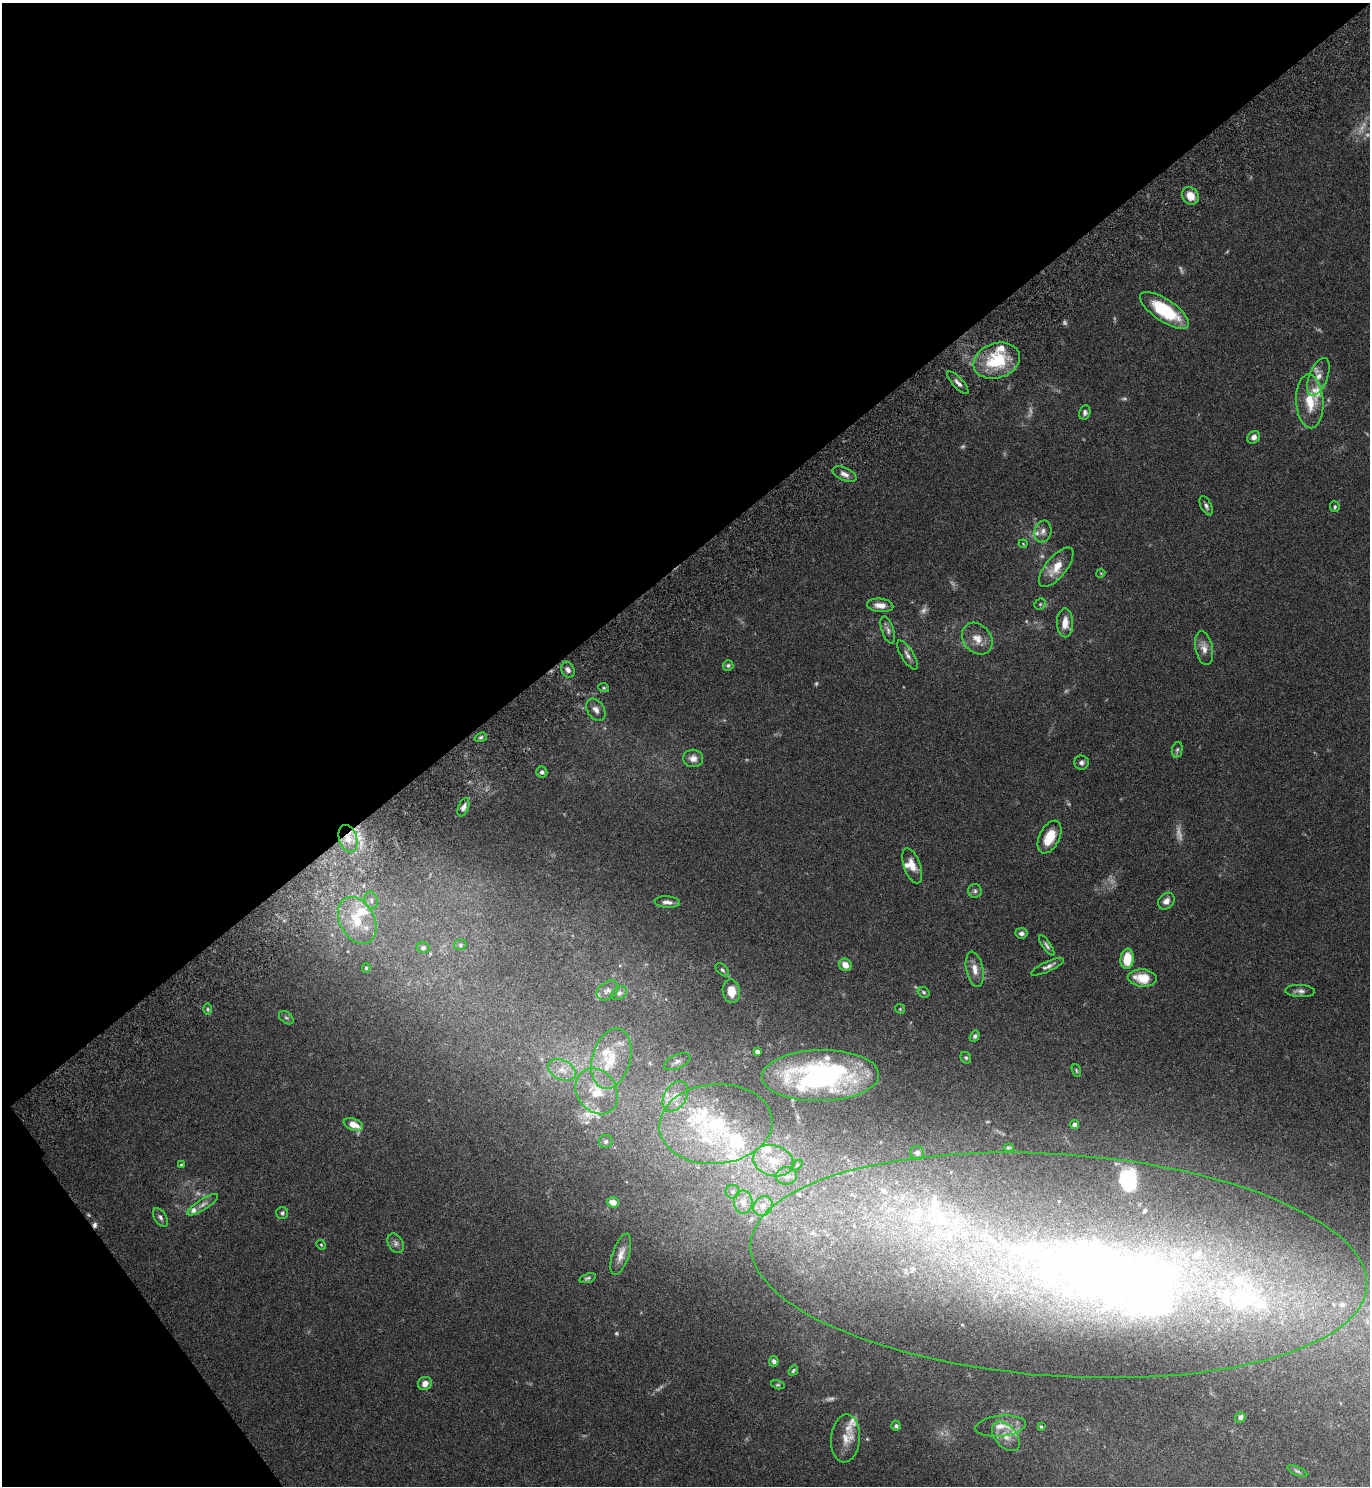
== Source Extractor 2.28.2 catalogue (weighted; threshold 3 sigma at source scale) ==
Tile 5 of 4 x 4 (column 1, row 2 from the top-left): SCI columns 200-1567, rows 3019-4502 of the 6011 x 6034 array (HDU 1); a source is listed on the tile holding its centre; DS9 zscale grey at full resolution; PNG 1372 x 1488 px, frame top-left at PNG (2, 3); each listed source drawn as its Kron ellipse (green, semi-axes under 4 px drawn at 4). Shown black and unused: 40% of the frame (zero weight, under 4 of 7 exposures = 3% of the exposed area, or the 3 px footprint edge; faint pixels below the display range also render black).
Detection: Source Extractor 2.28.2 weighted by HDU 2 'WHT'; one run over the whole footprint, this tile lists its part. Background 0.0574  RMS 0.0042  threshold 0.0173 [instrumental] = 3 sigma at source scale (4.09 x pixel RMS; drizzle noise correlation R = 1.36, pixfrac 0.8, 0.05/0.05 arcsec/px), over >= 5 px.
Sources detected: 163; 19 too faint to see at this stretch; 5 inside a brighter object's white glare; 1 cosmic-ray / hot-pixel residue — neither listed nor drawn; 36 inside a brighter listed object's ellipse — not listed separately; the other 102 listed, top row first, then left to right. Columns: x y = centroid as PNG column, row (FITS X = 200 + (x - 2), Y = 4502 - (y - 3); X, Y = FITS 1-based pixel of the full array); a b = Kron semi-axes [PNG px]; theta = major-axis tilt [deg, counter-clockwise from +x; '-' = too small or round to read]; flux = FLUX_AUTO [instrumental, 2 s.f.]
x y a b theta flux
1190 196 9 7 -52 5
1164 310 28 11 -34 24
997 361 24 17 18 23
1318 377 20 9 68 4.3
958 383 14 5 -47 1.8
1310 401 27 13 -87 11
1085 413 7 5 77 1.2
1254 437 7 6 - 1.8
844 474 13 6 -23 2
1206 506 10 5 -64 1.3
1335 507 5 5 - 0.7
1043 531 11 8 74 2.1
1023 544 4 4 - 0.38
1056 567 24 10 50 7.5
1101 573 4 3 - 0.33
1040 604 6 5 - 0.62
880 605 13 6 -5 3.4
1065 623 14 8 -89 4.5
888 630 14 6 -72 1.8
977 639 17 13 -50 5.1
1204 648 17 8 -79 3.3
907 655 16 6 -58 2.1
728 665 5 5 - 0.72
568 670 8 6 -67 1.7
604 688 5 3 - 0.46
596 710 12 8 -57 2.2
481 737 6 4 19 0.68
1177 750 8 5 79 0.82
693 758 10 9 - 2.7
1081 762 7 7 - 1.4
542 772 5 5 - 1.1
463 807 9 5 68 1.6
1050 837 17 10 64 8.4
348 839 14 9 -73 4.2
912 866 18 8 -70 4.3
975 891 7 6 - 0.97
371 900 9 6 -77 1.3
1166 901 9 7 47 2.3
667 902 13 5 -4 2
357 920 25 17 -62 14
1021 933 6 5 - 1.3
460 945 6 5 - 0.81
1047 945 12 4 -55 1.1
423 948 6 5 - 1.1
1127 959 10 6 84 9.6
845 965 7 6 - 3.8
1047 967 18 5 25 1.7
366 968 4 4 - 0.6
975 969 18 8 -78 3.8
722 970 8 5 -44 0.86
1142 978 14 8 -5 10
607 990 12 8 39 2.2
731 991 12 8 -81 5.3
1300 991 15 6 -3 1.7
923 992 6 5 - 0.69
619 993 8 6 36 1.4
208 1009 6 4 -89 0.65
900 1009 5 4 - 0.49
286 1018 8 5 -37 0.82
975 1036 6 4 58 0.89
757 1052 4 4 - 1.4
966 1058 6 5 - 0.65
611 1059 31 19 75 15
677 1062 14 7 23 1.8
562 1070 15 10 -26 4.1
1076 1071 7 4 -72 0.54
820 1076 58 25 1 89
597 1091 24 19 -54 12
675 1096 16 11 58 5.3
716 1124 57 40 4 49
353 1125 10 6 -23 5.2
1075 1125 4 4 - 2
606 1141 7 6 - 0.97
1008 1148 5 4 - 0.53
917 1153 7 6 - 1.3
773 1161 20 15 -16 10
181 1165 4 4 - 0.5
797 1165 6 4 45 0.56
786 1176 10 9 - 2.8
733 1192 7 7 - 1.1
613 1202 6 5 - 2.8
743 1202 12 9 -88 3.1
203 1205 18 5 32 2.2
763 1206 10 9 - 3.3
282 1213 6 6 - 0.97
160 1217 10 6 -57 1.4
396 1243 10 7 -61 1.6
321 1245 5 4 - 0.46
621 1254 22 8 72 3.7
1059 1265 309 111 -4 540
587 1278 9 4 18 0.79
774 1361 5 4 - 1.3
793 1370 5 3 - 0.53
425 1383 7 6 - 2.9
778 1385 7 4 -15 0.54
1240 1417 5 5 - 1.5
896 1426 5 4 - 0.83
1001 1426 25 10 6 5.2
1041 1427 4 3 - 0.43
1006 1436 17 11 -49 4.6
845 1438 24 14 85 6.7
1297 1471 11 4 -24 0.85
Overlapping masked pixels (flux is a lower limit): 1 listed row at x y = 348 839